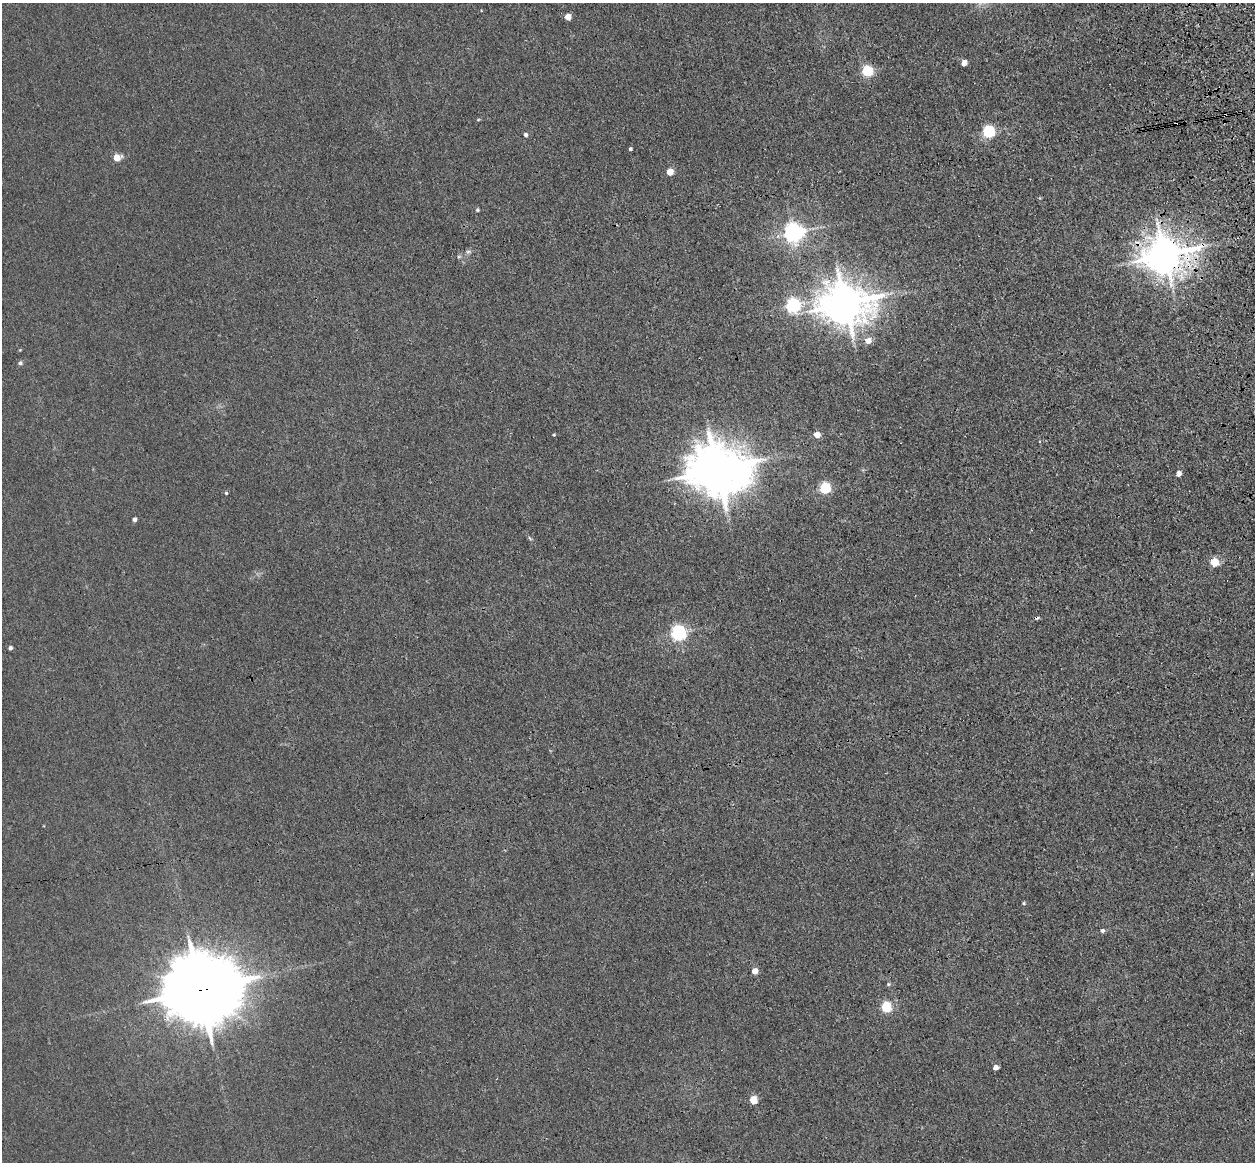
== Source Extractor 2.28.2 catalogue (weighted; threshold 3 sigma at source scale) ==
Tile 10 of 4 x 4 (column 2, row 3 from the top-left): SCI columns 1368-2620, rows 1445-2604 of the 5241 x 5093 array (HDU 1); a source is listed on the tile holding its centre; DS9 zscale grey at full resolution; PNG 1257 x 1164 px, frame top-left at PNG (2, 3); no overlay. Shown black and unused: <1% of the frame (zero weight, under 3 of 4 exposures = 6% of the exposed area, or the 3 px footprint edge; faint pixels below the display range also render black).
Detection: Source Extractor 2.28.2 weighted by HDU 2 'WHT'; one run over the whole footprint, this tile lists its part. Background 0.0213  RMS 0.0051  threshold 0.0228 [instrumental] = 3 sigma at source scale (4.5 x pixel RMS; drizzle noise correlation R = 1.50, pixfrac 1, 0.05/0.05 arcsec/px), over >= 5 px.
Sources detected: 38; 2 cosmic-ray / hot-pixel residue — not listed; the other 36 listed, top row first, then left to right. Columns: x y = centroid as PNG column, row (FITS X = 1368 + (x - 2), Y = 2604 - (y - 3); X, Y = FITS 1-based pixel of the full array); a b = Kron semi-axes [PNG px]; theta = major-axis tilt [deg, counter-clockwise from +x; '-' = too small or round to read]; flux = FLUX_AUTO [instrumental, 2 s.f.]
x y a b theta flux
568 17 4 4 - 6.8
964 63 5 4 - 4.7
867 71 5 5 - 45
478 120 5 3 - 0.49
988 132 6 5 - 72
526 135 4 4 - 1.6
630 149 3 3 - 0.93
117 158 5 5 - 10
670 172 5 4 - 8.6
477 210 4 4 - 0.73
793 233 7 7 - 290
468 252 7 4 1 0.99
1165 255 12 11 - 1400
845 303 15 12 -4 1700
793 305 6 6 - 120
868 341 6 6 - 4.8
20 363 5 4 - 1.4
554 435 4 3 - 0.46
817 435 5 5 - 6.6
717 469 17 14 -5 2700
1179 474 5 4 - 3.5
825 488 5 5 - 51
226 493 4 4 - 0.59
134 519 4 4 - 2.1
530 538 8 3 -45 0.73
1214 562 5 5 - 21
678 633 6 6 - 150
10 648 4 3 - 1.4
1024 903 5 4 - 0.63
1102 931 5 5 - 1.1
755 971 5 4 - 6.1
888 984 5 4 - 0.65
200 990 22 18 4 6400
886 1007 5 5 - 41
996 1067 5 4 - 2.8
753 1100 5 5 - 15
Overlapping masked pixels (flux is a lower limit): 2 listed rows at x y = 1165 255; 200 990